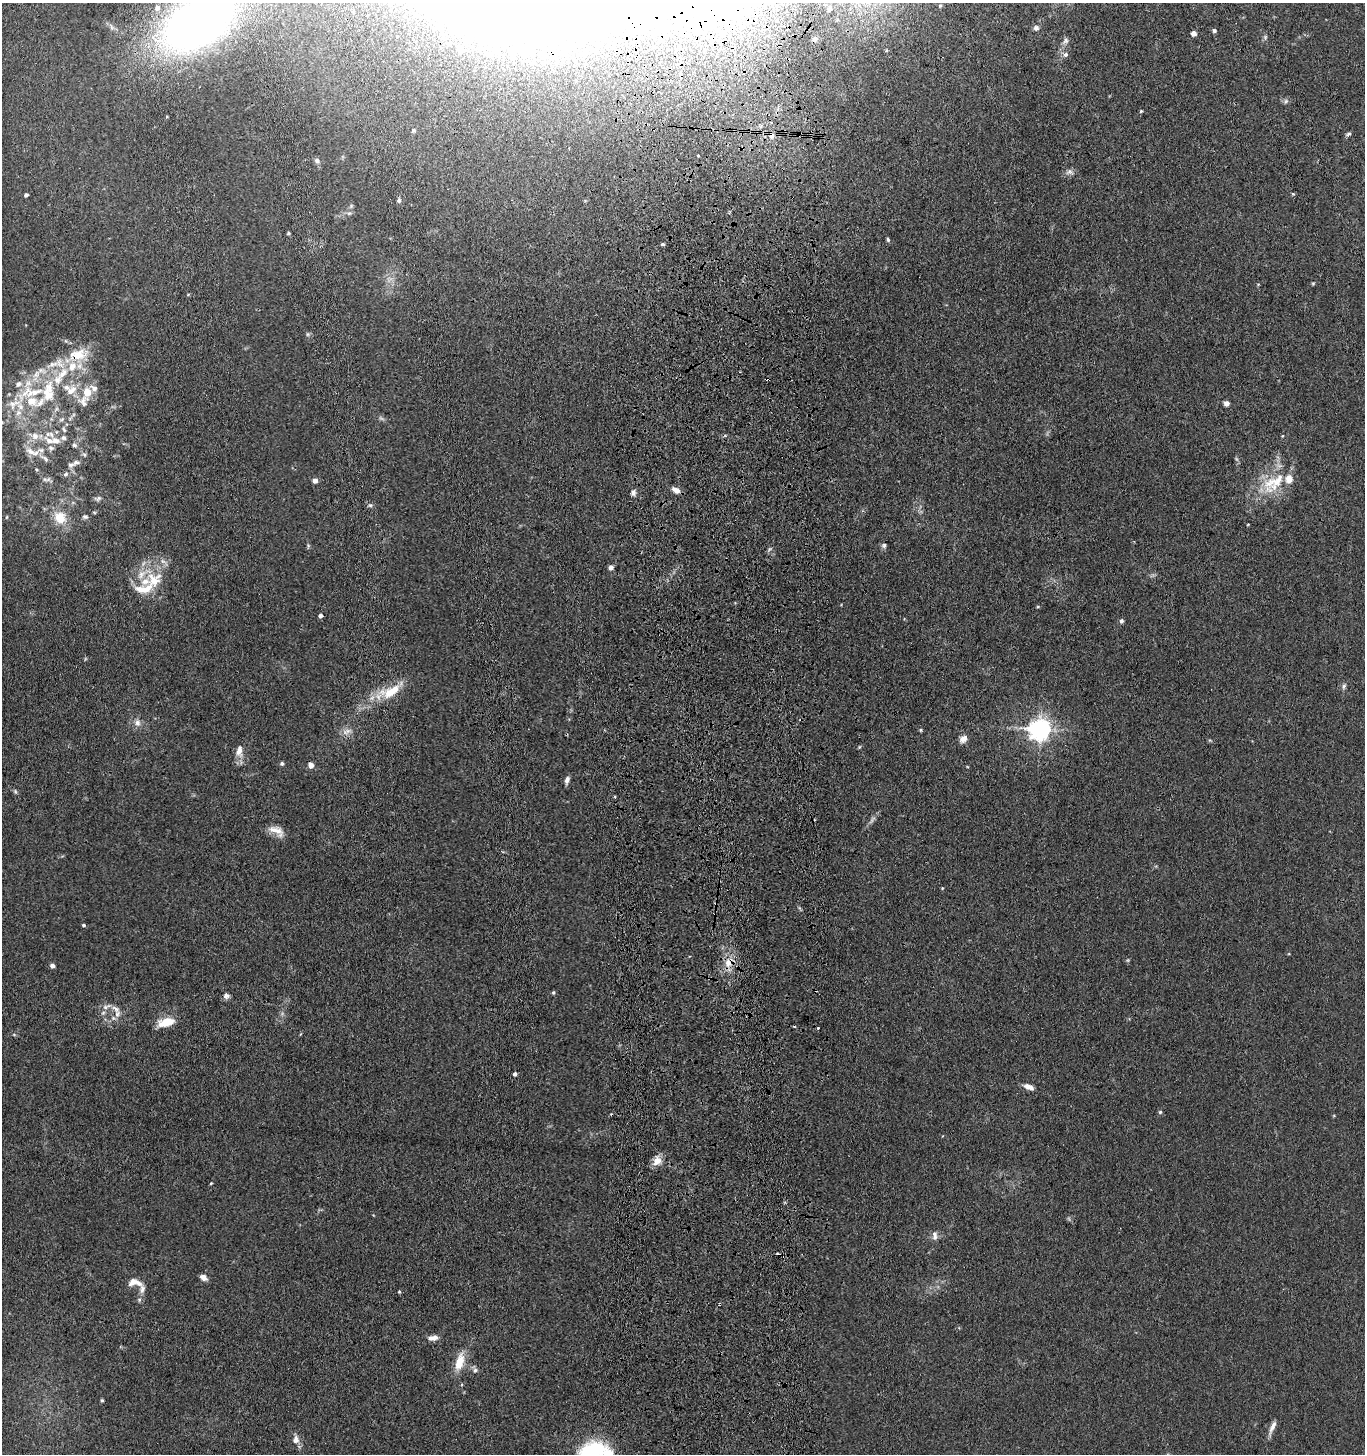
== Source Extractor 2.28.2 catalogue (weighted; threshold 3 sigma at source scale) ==
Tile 5 of 3 x 3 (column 2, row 2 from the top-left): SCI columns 1570-2932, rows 1455-2906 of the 4543 x 4361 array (HDU 1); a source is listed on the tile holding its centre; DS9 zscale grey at full resolution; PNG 1367 x 1456 px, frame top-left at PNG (2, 3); no overlay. Shown black and unused: <1% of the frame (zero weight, under 3 of 4 exposures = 5% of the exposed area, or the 3 px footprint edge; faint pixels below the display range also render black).
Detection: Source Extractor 2.28.2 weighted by HDU 2 'WHT'; one run over the whole footprint, this tile lists its part. Background 0.0374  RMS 0.0047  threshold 0.0213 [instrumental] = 3 sigma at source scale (4.5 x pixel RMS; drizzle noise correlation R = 1.50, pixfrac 1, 0.05/0.05 arcsec/px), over >= 5 px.
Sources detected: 136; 4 too faint to see at this stretch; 7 cosmic-ray / hot-pixel residue — not listed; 26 inside a brighter listed object's ellipse — not listed separately; the other 99 listed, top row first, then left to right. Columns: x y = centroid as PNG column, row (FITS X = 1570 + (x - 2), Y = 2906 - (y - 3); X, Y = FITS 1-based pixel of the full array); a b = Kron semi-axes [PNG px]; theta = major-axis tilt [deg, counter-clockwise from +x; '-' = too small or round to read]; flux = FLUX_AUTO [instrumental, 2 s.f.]
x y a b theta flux
940 5 5 4 - 0.59
829 9 7 6 - 1.2
736 15 12 10 8 7.2
197 23 100 55 30 270
1036 28 7 6 - 1.3
1214 31 5 4 - 1
1193 33 4 4 - 2.8
1265 37 6 4 72 0.76
1066 41 8 7 - 1.5
462 50 6 6 - 1.1
496 52 7 5 -72 1.1
1066 54 7 6 - 1.4
1286 101 6 6 - 1
1141 111 4 3 - 0.53
413 130 5 4 - 0.66
1348 134 8 4 17 0.89
771 135 8 7 - 2.5
698 156 3 3 - 2.5
317 161 6 6 - 1.3
1069 172 11 7 0 1.9
1293 194 5 4 - 0.56
26 195 4 3 - 1.1
399 200 7 5 71 0.92
288 233 4 3 - 0.61
888 240 6 4 -74 0.69
663 244 4 3 - 0.7
1313 283 6 4 1 0.51
308 334 6 5 - 0.75
78 355 32 17 15 15
36 374 13 8 57 4.5
87 392 10 8 78 7.2
30 393 50 17 13 27
83 402 17 11 -83 4.2
1226 403 4 4 - 2.8
18 413 9 7 43 2.7
64 429 10 4 -66 1.2
35 436 10 10 - 3.8
63 438 8 6 -15 1.5
49 441 14 8 -35 4.5
74 445 7 5 -17 1
31 451 18 8 -28 4.5
76 462 11 6 18 1.9
65 474 8 5 28 1.2
45 480 10 6 3 1.6
315 480 5 5 - 2.5
1274 482 39 21 29 21
676 490 11 6 -29 2.7
633 493 7 6 - 1.6
97 498 10 6 11 1.3
370 505 6 5 - 0.84
94 512 5 3 - 0.5
6 517 5 3 - 0.51
60 517 20 17 -36 10
85 517 8 6 -9 1.1
1248 524 4 2 - 0.31
884 545 7 6 - 1.1
611 567 5 5 - 1.8
154 580 25 21 61 16
1038 607 5 3 - 0.46
320 616 4 4 - 1.5
1122 621 6 5 - 1.1
1344 686 8 5 71 1.1
390 692 31 14 24 14
137 723 10 8 -86 2.5
1040 729 7 7 - 340
921 730 4 4 - 0.59
347 731 15 7 18 3
963 739 11 8 40 2.8
239 751 17 9 85 4.2
282 763 5 4 - 0.84
311 765 6 6 - 2.5
567 780 9 5 72 1.8
15 792 6 5 - 0.75
276 831 22 10 -26 5.1
942 888 4 3 - 0.38
83 925 4 4 - 0.79
728 963 15 11 69 6.5
52 966 5 5 - 1.8
553 992 5 4 - 0.62
226 996 7 6 - 1.9
107 1006 17 6 20 2.5
117 1014 11 8 62 2.8
166 1022 19 9 14 9.1
515 1074 4 3 - 1.5
1029 1087 12 6 -20 3.1
1160 1112 5 5 - 0.74
657 1161 12 9 50 4.6
211 1183 4 3 - 0.42
935 1236 12 7 -87 2.3
203 1277 8 6 -34 2.2
134 1282 18 9 -6 4.2
399 1292 4 4 - 0.49
433 1338 13 6 6 2.9
460 1362 25 10 74 8
475 1370 7 6 - 1.2
102 1400 4 3 - 0.64
1272 1427 22 6 66 3.1
296 1439 12 9 89 2.9
591 1453 35 25 -60 62
Overlapping masked pixels (flux is a lower limit): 4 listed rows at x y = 197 23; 771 135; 78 355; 728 963
Isophote crosses this tile's border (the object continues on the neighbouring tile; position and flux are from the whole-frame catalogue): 2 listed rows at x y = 197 23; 591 1453